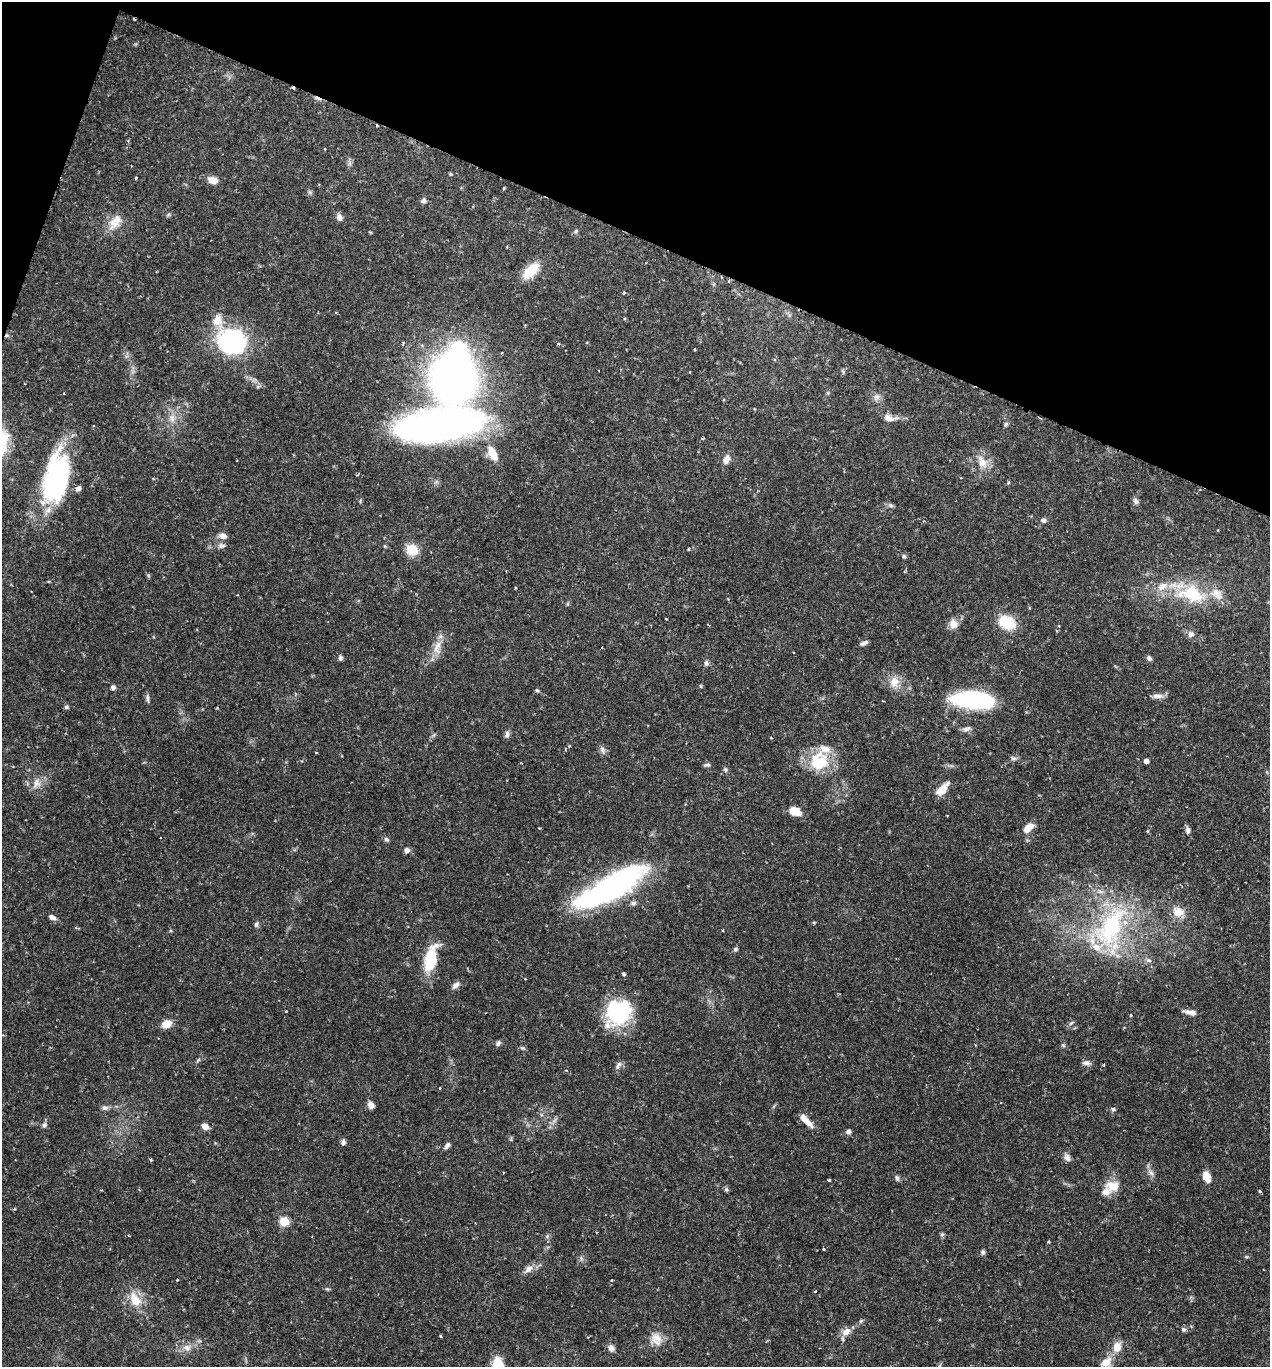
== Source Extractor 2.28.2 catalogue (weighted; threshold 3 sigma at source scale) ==
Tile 2 of 4 x 4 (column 2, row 1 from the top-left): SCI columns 1411-2678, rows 4104-5468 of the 5488 x 5474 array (HDU 1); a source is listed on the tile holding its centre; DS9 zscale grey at full resolution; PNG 1272 x 1369 px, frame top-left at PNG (2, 2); no overlay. Shown black and unused: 19% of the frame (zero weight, under 2 of 3 exposures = <1% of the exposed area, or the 3 px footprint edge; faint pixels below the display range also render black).
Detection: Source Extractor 2.28.2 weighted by HDU 2 'WHT'; one run over the whole footprint, this tile lists its part. Background 0.12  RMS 0.0034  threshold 0.0152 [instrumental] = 3 sigma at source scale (4.5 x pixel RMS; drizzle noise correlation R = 1.50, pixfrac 1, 0.05/0.05 arcsec/px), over >= 5 px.
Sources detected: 150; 3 cosmic-ray / hot-pixel residue — not listed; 8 inside a brighter listed object's ellipse — not listed separately; the other 139 listed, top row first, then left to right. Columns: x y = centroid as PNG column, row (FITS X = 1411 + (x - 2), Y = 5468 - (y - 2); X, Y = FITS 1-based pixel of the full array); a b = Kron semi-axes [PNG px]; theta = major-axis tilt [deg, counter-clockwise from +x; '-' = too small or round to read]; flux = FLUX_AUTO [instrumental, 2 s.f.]
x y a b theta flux
325 149 3 2 - 0.26
349 163 7 5 90 0.85
450 174 6 4 -89 0.34
213 180 11 8 -14 3.1
504 188 3 3 - 0.44
310 192 7 4 -89 0.59
424 201 7 7 - 0.99
339 217 10 8 -64 1.4
115 222 25 13 55 5.4
576 231 6 5 - 0.61
531 271 20 10 44 9
624 293 4 3 - 0.4
217 321 16 14 65 4.6
232 341 19 16 -11 65
558 344 4 3 - 0.49
695 349 4 2 - 0.26
843 371 8 3 -84 0.47
453 377 42 30 85 230
876 397 10 8 61 1.6
172 418 13 7 85 2.3
888 418 14 8 -25 2.4
1006 424 6 5 - 0.6
439 426 85 30 7 160
492 453 19 10 -64 5.7
726 459 12 8 63 2.4
982 462 21 11 -62 4.8
56 478 55 24 77 52
961 478 4 2 - 0.23
153 479 4 3 - 0.32
1008 483 4 4 - 0.48
1136 501 9 7 -65 1
891 505 7 5 -21 0.78
1043 520 8 6 -10 1.1
223 536 10 7 -15 2
221 546 11 7 -6 1.3
688 549 3 3 - 0.41
412 550 11 10 - 7.6
904 556 6 5 - 0.63
148 575 6 4 -48 0.45
1192 594 34 21 -14 21
666 619 2 2 - 0.32
1007 622 17 13 -26 12
953 624 13 10 -89 2.8
1191 634 7 7 - 1.5
864 643 9 5 20 1.2
437 647 22 10 78 4.2
602 647 3 2 - 0.23
340 658 6 5 - 0.78
1149 658 6 5 - 1
706 663 7 6 - 0.97
894 682 16 14 85 4.2
701 686 5 3 - 0.32
113 687 6 6 - 0.92
537 690 6 4 -36 0.58
1157 696 15 6 -2 1.9
147 698 11 4 -86 0.95
973 700 37 14 -5 46
883 701 3 2 - 0.28
66 707 6 5 - 0.59
966 729 12 6 18 1.2
507 734 10 6 82 1.1
602 749 11 6 -72 1.2
316 753 4 2 - 0.26
1013 758 9 4 7 0.78
819 761 27 25 56 14
1146 761 4 4 - 1.5
707 765 9 4 8 0.71
725 770 7 5 -71 0.6
37 783 13 10 71 2.9
942 789 18 8 48 4.5
795 811 13 9 -17 4.2
539 828 3 2 - 0.28
1028 828 12 7 43 3.9
1188 830 9 6 -82 1.2
1147 831 3 3 - 0.46
386 839 7 6 - 0.75
407 850 6 6 - 1.3
611 887 73 21 29 85
633 903 8 6 4 0.98
1178 912 16 12 -5 4.3
52 917 9 6 -25 1.3
814 923 4 4 - 0.36
256 924 8 5 81 0.77
1110 928 69 36 67 47
723 930 3 2 - 0.32
735 949 5 5 - 0.69
431 959 27 11 75 16
1149 960 8 6 -2 0.91
624 974 4 3 - 0.95
456 985 12 6 42 1.6
286 1011 3 3 - 0.3
618 1012 32 27 41 26
1190 1012 14 5 -11 2.1
1131 1015 3 3 - 0.54
1071 1023 7 4 44 0.6
166 1024 10 8 25 4
498 1043 8 6 53 0.77
1063 1045 6 4 -19 0.47
522 1048 9 4 -26 0.54
1086 1063 10 6 -14 1.2
618 1065 13 6 56 1.2
440 1088 3 2 - 0.26
371 1105 8 7 - 1.7
104 1108 9 6 0 1.1
1113 1109 5 4 - 1
805 1120 20 6 -46 3.9
554 1121 7 4 19 0.82
44 1125 7 6 - 0.96
205 1126 9 6 -32 2
848 1131 5 5 - 1.2
343 1142 9 5 90 0.85
447 1145 9 5 48 1.1
1067 1157 10 8 -46 1.4
151 1160 4 3 - 0.45
1151 1173 10 5 -54 1.2
1207 1177 12 8 -66 3.5
897 1178 8 5 -74 0.78
829 1180 3 3 - 0.68
1113 1186 19 14 -8 5.2
726 1189 6 4 -72 0.57
1260 1191 3 3 - 0.57
284 1221 5 5 - 15
1049 1242 4 3 - 0.33
823 1249 3 3 - 0.56
983 1252 6 6 - 0.72
1246 1257 6 4 17 0.4
529 1269 12 8 49 2.1
612 1280 4 3 - 0.27
327 1289 6 4 -43 0.5
816 1291 4 2 - 0.25
135 1300 19 12 -65 6.6
1183 1329 7 6 - 0.77
846 1332 12 9 30 2.8
441 1336 3 3 - 0.41
656 1339 19 14 -71 4.1
187 1347 12 9 -12 2.6
1117 1347 12 9 70 4
611 1348 9 7 -59 1.5
1106 1362 16 11 42 4
Unlisted compact peaks at least as high as the median listed source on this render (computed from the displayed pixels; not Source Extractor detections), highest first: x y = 136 178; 547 1236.